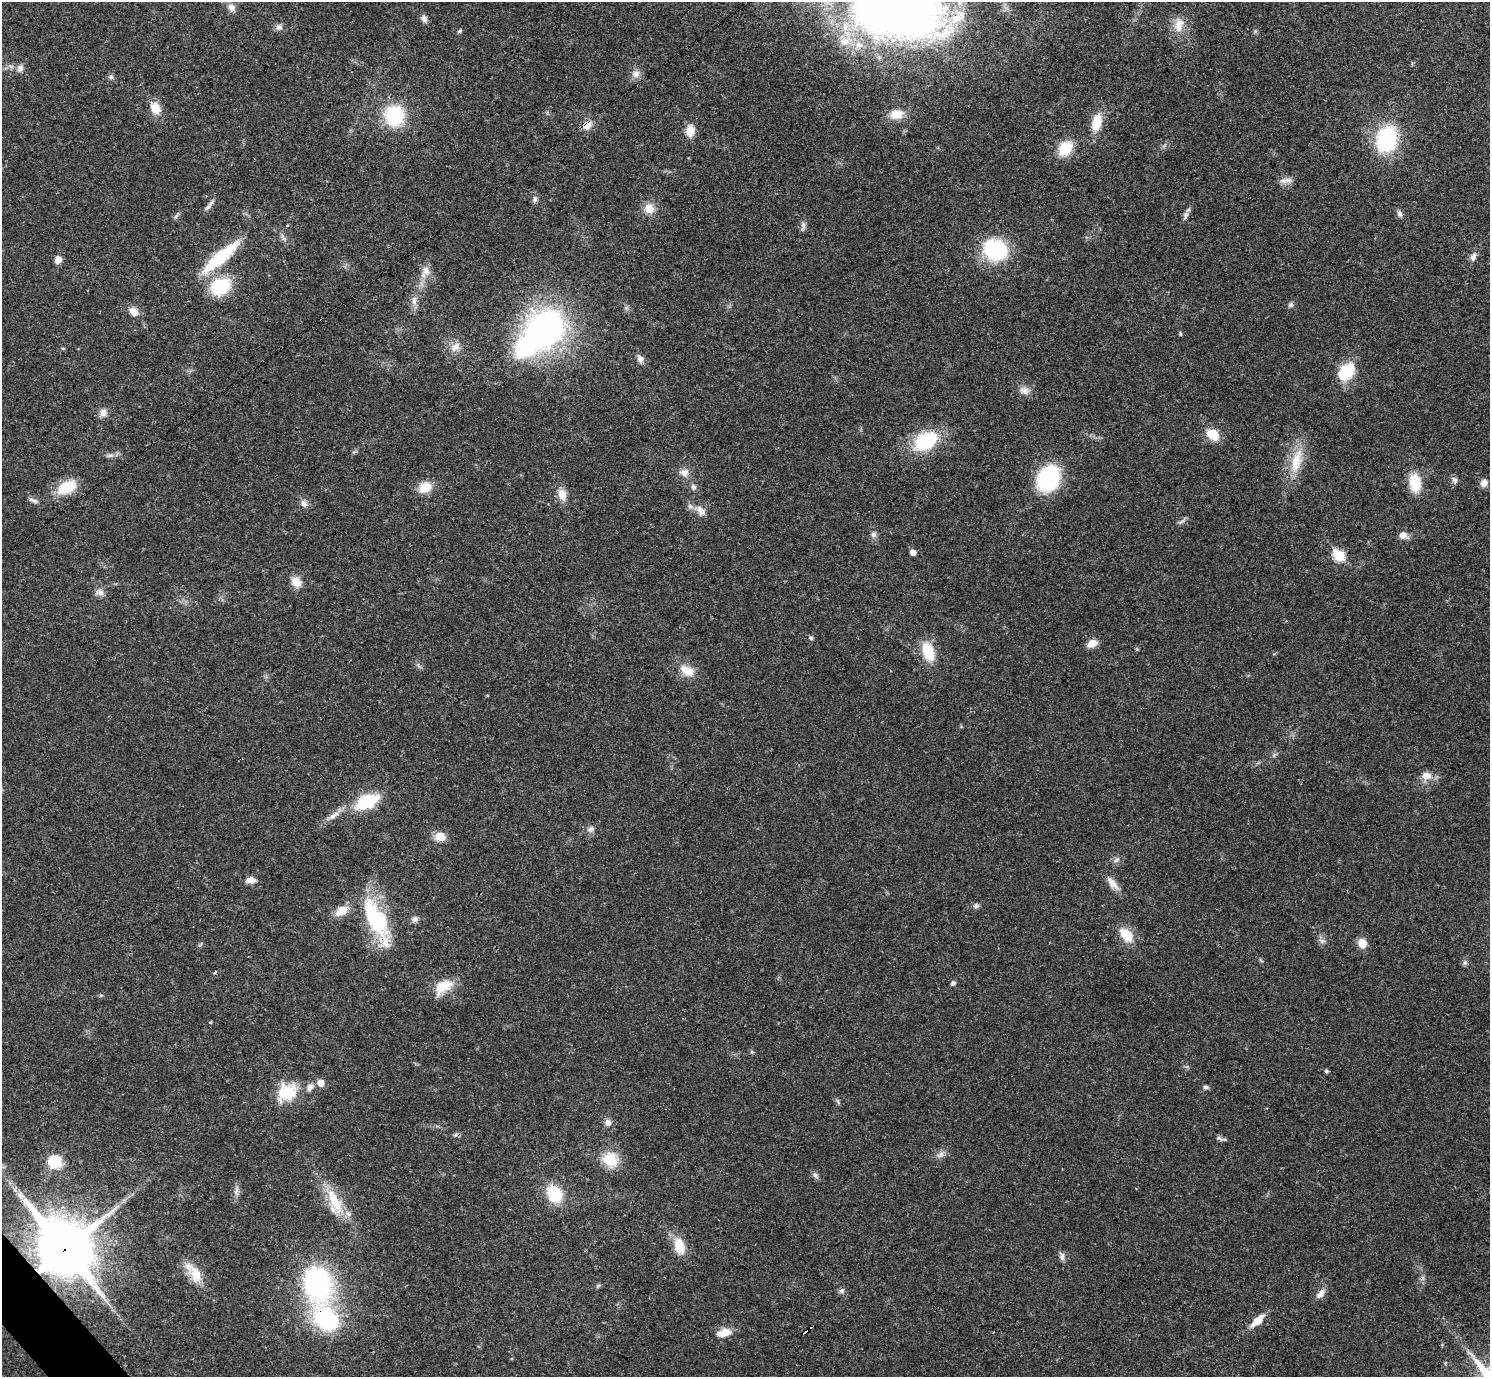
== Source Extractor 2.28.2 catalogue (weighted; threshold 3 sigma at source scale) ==
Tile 7 of 4 x 4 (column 3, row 2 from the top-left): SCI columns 2977-4464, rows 2906-4280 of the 5955 x 5951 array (HDU 1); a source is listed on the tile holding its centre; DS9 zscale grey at full resolution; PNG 1492 x 1379 px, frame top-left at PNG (2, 2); no overlay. Shown black and unused: <1% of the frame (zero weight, under 3 of 4 exposures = <1% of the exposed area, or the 3 px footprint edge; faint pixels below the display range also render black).
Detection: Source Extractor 2.28.2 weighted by HDU 2 'WHT'; one run over the whole footprint, this tile lists its part. Background 0.0352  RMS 0.0026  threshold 0.0118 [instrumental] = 3 sigma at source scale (4.5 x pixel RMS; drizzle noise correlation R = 1.50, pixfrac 1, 0.05/0.05 arcsec/px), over >= 5 px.
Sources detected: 132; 1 inside a brighter object's white glare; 3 cosmic-ray / hot-pixel residue — not listed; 6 inside a brighter listed object's ellipse — not listed separately; the other 122 listed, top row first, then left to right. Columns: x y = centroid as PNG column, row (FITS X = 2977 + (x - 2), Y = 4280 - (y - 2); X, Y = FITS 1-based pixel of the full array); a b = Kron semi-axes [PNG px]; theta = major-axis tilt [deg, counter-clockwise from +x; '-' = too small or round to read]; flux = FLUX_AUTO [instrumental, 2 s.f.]
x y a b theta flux
231 7 12 9 -44 1.6
897 10 83 52 -10 250
424 19 10 7 -60 1.1
1179 25 21 14 80 4.1
279 27 9 9 - 1.1
460 31 7 4 41 0.42
20 68 10 7 69 1.2
636 74 11 10 - 1.8
111 77 7 6 - 0.63
155 108 12 9 -68 4.9
896 114 16 11 9 4.4
395 116 16 14 70 23
1097 122 20 10 74 6.5
587 125 13 10 47 2.8
690 131 15 11 88 3.2
1387 139 24 18 71 26
1065 148 17 12 51 7.7
1286 181 19 8 4 1.8
535 199 9 6 90 0.79
209 206 18 5 49 1.1
649 208 13 12 - 3.3
1399 213 9 6 -75 0.94
176 215 11 4 52 0.58
1186 215 12 7 76 1.1
803 226 15 5 82 0.98
995 250 23 20 -22 22
220 257 57 13 41 15
1473 257 12 8 72 1.3
58 260 8 7 - 1.9
426 270 14 11 -73 2.3
220 287 19 14 27 16
414 300 14 7 -87 1.6
1291 305 7 6 - 0.65
626 308 6 6 - 0.55
134 312 13 10 -55 2.3
546 329 34 30 42 88
1180 334 6 4 -83 0.33
455 347 15 10 44 2.5
63 348 5 3 - 0.29
640 359 10 8 -64 1.2
1346 372 16 11 48 13
1024 390 15 10 -23 2
103 413 9 9 - 1.7
1213 435 14 10 -37 5.3
926 441 30 19 32 16
110 455 12 4 0 0.89
1296 461 39 14 77 7.7
684 473 12 11 - 2
1048 478 24 18 60 27
1455 480 10 6 -51 0.82
1415 483 15 9 -83 9.6
1484 483 8 7 - 1.8
67 487 22 13 28 8.1
425 487 15 12 23 4.6
693 487 9 7 -72 0.87
562 494 15 10 -77 3
33 501 15 5 -20 0.95
304 503 10 7 -67 1.2
700 510 17 10 -45 2.4
1182 521 13 4 35 0.82
873 535 8 8 - 0.95
1403 535 12 9 -23 1.8
913 552 5 5 - 1.7
1339 555 7 6 - 18
296 582 15 12 -44 2.7
100 592 13 9 5 1.5
811 638 6 5 - 0.45
1092 643 11 8 26 2.8
928 652 17 10 -72 9.8
687 671 22 13 -29 4.2
1274 755 7 4 72 0.48
1426 776 15 12 4 2.8
367 802 17 10 25 17
333 816 24 7 32 2.5
591 829 11 7 23 1.2
440 836 11 9 -8 3.9
1116 860 9 5 28 0.84
251 880 11 7 2 1.9
1113 883 22 9 -50 2.4
976 906 8 7 - 0.7
341 911 15 9 31 4.2
415 919 9 8 - 1
376 920 57 20 -64 24
1126 935 17 11 -48 5.9
1322 941 10 6 -27 1
1362 943 11 9 -57 2.9
1261 960 8 3 -45 0.33
1465 962 8 6 90 0.65
215 972 4 3 - 0.34
953 983 7 6 - 0.61
446 984 21 17 -4 5.4
101 995 6 4 18 0.34
210 1022 5 4 - 0.25
752 1052 5 5 - 0.38
1326 1071 5 5 - 0.44
321 1083 6 6 - 3.1
310 1087 11 8 53 1.6
1206 1087 8 5 -7 0.63
287 1092 25 19 36 10
838 1101 9 3 -77 0.43
608 1122 9 8 - 1.4
455 1135 6 5 - 0.5
1219 1138 12 5 -31 0.77
940 1154 12 7 40 1.4
610 1159 20 17 -29 6.8
55 1162 11 10 - 11
815 1175 8 6 -72 0.76
236 1190 18 5 86 1.2
555 1194 19 15 -59 9.6
21 1195 14 9 -54 2.2
334 1202 39 16 -70 9.4
679 1246 14 9 -76 7.3
64 1249 22 17 -51 1400
1062 1256 12 6 -79 1
196 1274 28 15 -65 5.5
317 1283 38 27 -74 46
598 1286 6 5 - 0.43
841 1291 7 7 - 0.77
1321 1294 14 8 49 1.7
1257 1320 22 8 42 3.4
804 1332 5 3 - 3.1
724 1333 20 10 12 3.1
Overlapping masked pixels (flux is a lower limit): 7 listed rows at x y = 1097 122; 587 125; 220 257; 376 920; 555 1194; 64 1249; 804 1332
Isophote crosses this tile's border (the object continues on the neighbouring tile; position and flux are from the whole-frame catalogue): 1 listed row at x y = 897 10